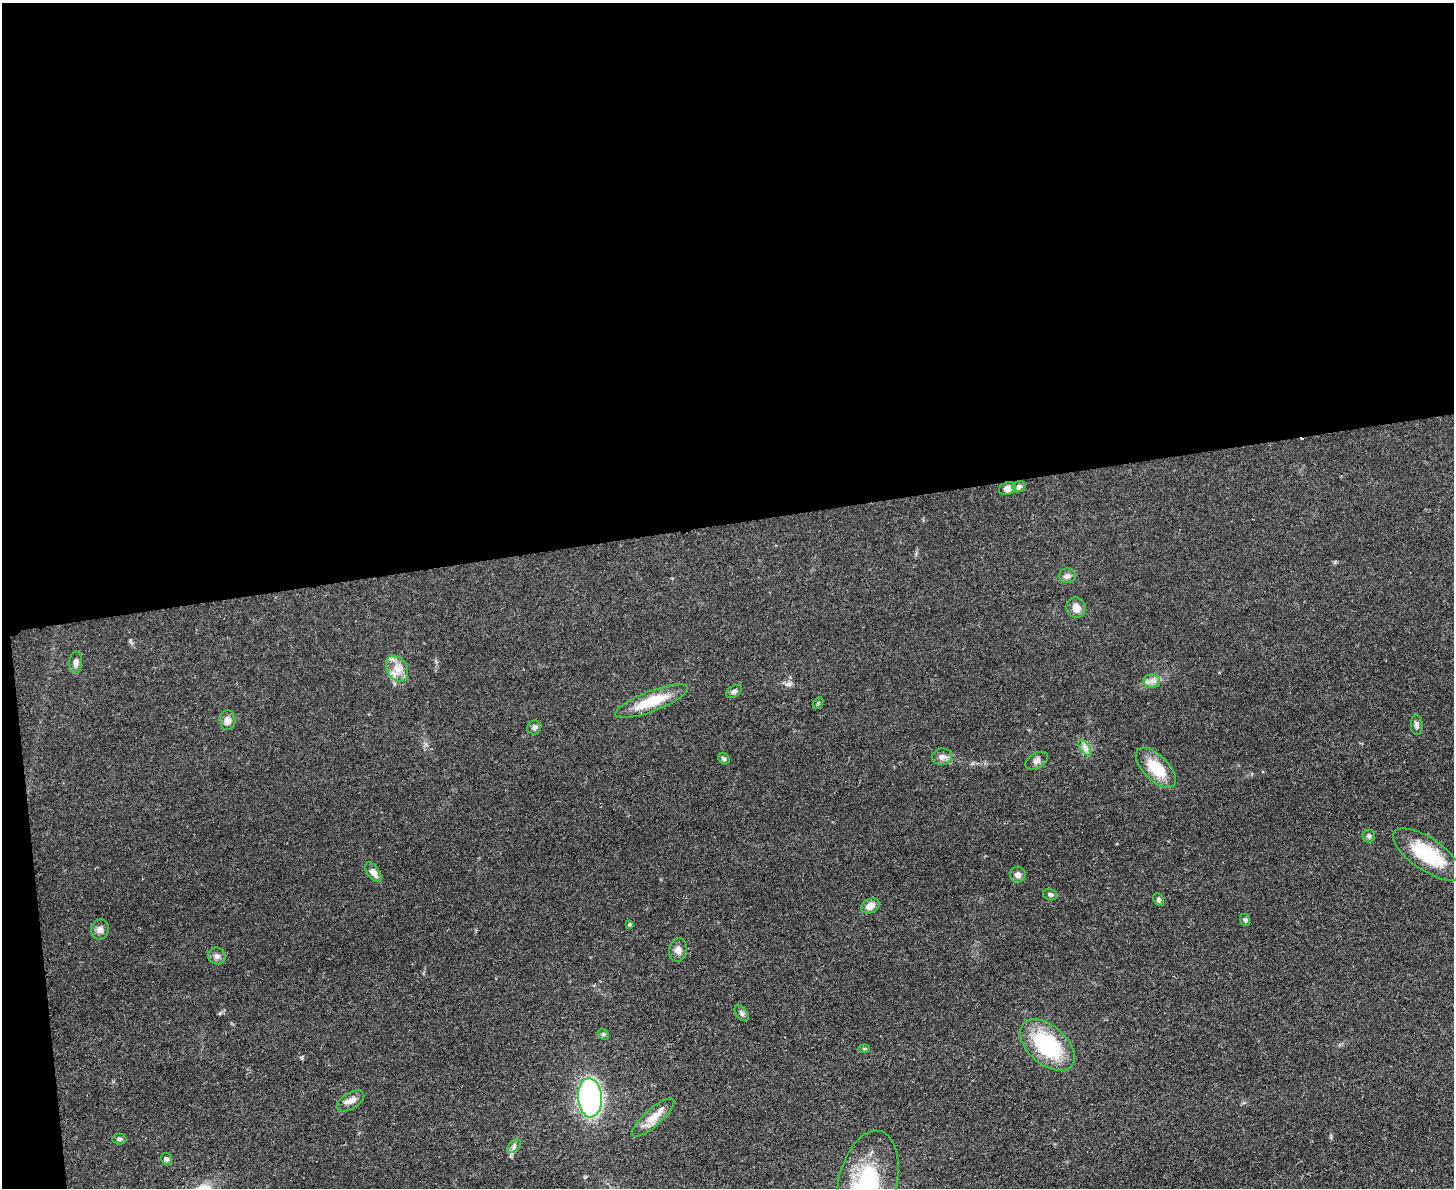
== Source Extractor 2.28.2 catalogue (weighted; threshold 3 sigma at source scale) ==
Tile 1 of 3 x 4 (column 1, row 1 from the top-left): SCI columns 142-1593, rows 3568-4753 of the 4750 x 4765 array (HDU 1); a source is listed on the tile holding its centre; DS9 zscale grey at full resolution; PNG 1456 x 1190 px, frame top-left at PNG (2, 3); each listed source drawn as its Kron ellipse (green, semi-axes under 4 px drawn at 4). Shown black and unused: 45% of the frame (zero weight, under 3 of 4 exposures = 2% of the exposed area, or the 3 px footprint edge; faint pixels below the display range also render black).
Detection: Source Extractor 2.28.2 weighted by HDU 2 'WHT'; one run over the whole footprint, this tile lists its part. Background 0.0459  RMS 0.0051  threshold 0.0232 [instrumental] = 3 sigma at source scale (4.5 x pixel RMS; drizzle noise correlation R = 1.50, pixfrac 1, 0.05/0.05 arcsec/px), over >= 5 px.
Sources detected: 41; all 41 listed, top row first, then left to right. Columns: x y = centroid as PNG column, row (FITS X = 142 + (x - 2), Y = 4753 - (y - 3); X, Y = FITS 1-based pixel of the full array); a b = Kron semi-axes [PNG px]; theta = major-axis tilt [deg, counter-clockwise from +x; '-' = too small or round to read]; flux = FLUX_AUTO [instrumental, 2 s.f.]
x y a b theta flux
1019 487 7 5 20 1.3
1008 489 9 6 21 3.4
1067 576 8 7 - 1.9
1076 608 10 9 - 4
76 662 11 6 86 2.5
397 669 14 10 -59 5.7
1151 681 8 7 - 2.4
734 691 8 5 33 1.4
651 701 39 10 21 17
818 703 6 4 46 0.62
228 720 10 8 -85 3.2
1417 725 10 6 -89 1.5
534 727 7 6 - 1.5
1085 748 9 4 -53 1.9
942 757 10 8 9 2.4
724 759 6 5 - 0.9
1037 761 12 7 30 2.1
1156 768 25 12 -45 16
1369 836 6 6 - 1.2
1427 854 40 16 -34 27
373 872 11 6 -52 3.4
1018 875 8 8 - 2.4
1050 895 7 5 -15 1.2
1159 900 7 5 -63 1.1
870 906 9 7 26 4.2
1245 920 6 5 - 0.89
629 924 4 4 - 0.66
100 929 10 8 69 2.6
678 950 12 8 81 2.9
217 956 9 8 - 2.1
742 1013 9 5 -53 1.4
603 1034 6 4 -44 0.82
1047 1045 32 19 -42 42
864 1049 6 4 1 0.63
590 1098 19 12 -86 190
351 1101 15 8 31 3.4
653 1117 27 8 41 7.7
119 1139 7 5 -1 1.1
514 1146 8 5 46 1.3
166 1159 6 5 - 1.5
867 1185 55 29 77 63
Isophote crosses this tile's border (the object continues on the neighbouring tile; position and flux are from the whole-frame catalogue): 1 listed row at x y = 867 1185